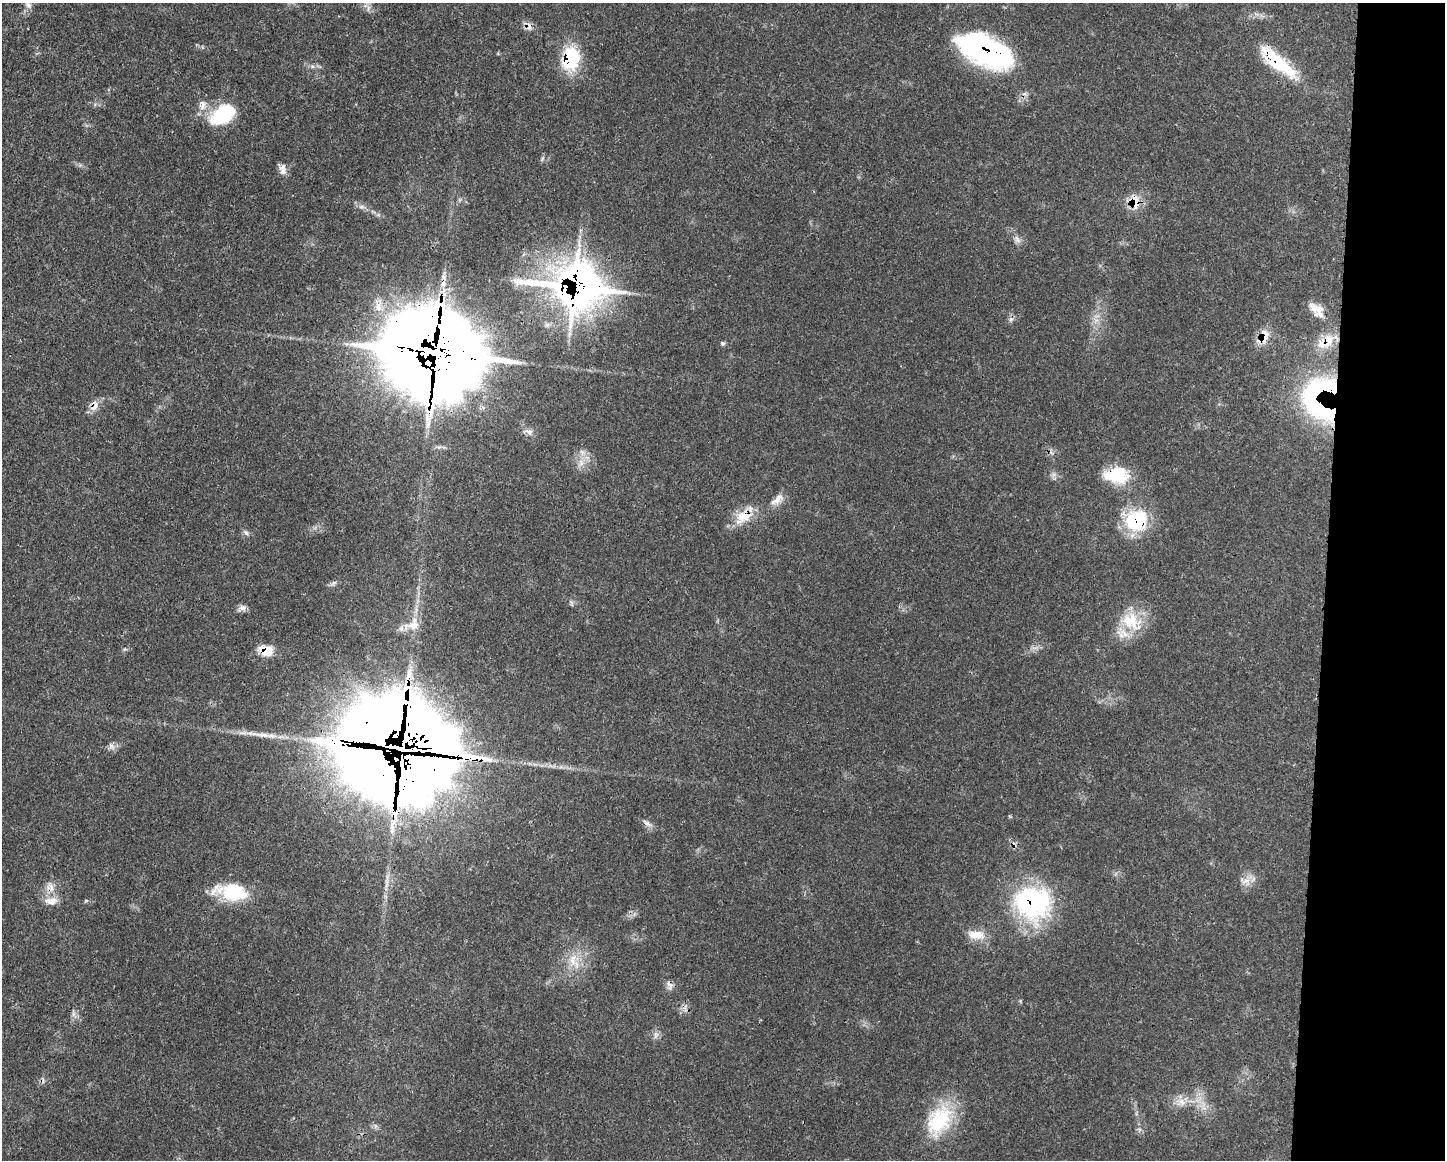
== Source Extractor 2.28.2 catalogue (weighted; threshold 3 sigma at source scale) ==
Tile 9 of 3 x 4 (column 3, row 3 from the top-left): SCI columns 3004-4446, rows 1176-2333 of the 4675 x 4660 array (HDU 1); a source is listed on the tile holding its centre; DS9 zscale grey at full resolution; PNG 1447 x 1162 px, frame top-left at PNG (2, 3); no overlay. Shown black and unused: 8% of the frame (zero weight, under 3 of 4 exposures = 2% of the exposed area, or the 3 px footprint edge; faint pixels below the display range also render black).
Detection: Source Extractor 2.28.2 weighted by HDU 2 'WHT'; one run over the whole footprint, this tile lists its part. Background 0.0771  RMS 0.0035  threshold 0.0159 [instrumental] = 3 sigma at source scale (4.5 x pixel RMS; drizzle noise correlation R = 1.50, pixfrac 1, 0.05/0.05 arcsec/px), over >= 5 px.
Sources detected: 70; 1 inside a brighter object's white glare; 2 cosmic-ray / hot-pixel residue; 1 long thin detection or spike segment (spike, bleed or trail) — not listed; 10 inside a brighter listed object's ellipse — not listed separately; the other 56 listed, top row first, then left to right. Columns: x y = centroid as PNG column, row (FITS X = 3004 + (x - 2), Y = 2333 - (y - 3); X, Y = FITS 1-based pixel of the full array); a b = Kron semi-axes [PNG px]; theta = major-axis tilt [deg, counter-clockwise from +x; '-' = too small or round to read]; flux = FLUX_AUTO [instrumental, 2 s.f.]
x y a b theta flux
28 5 11 7 -31 1.9
368 8 9 4 77 0.99
529 26 13 8 -84 2.1
985 50 60 28 -23 79
571 58 29 20 83 20
1278 62 54 15 -40 22
312 66 6 5 - 0.77
222 115 34 21 33 18
542 158 8 3 71 0.61
283 171 11 10 - 2.3
1134 201 19 14 -70 6.8
361 207 7 4 0 0.92
1017 239 13 4 -53 1.4
443 283 12 7 74 2.6
576 287 33 24 -6 330
1317 310 24 13 -44 5
1011 319 8 5 57 0.97
1096 320 7 4 18 1.1
1263 337 24 12 61 5.5
1328 340 23 16 47 7.8
722 343 6 5 - 0.65
436 353 33 23 -12 6500
1321 404 70 39 -63 72
94 406 15 12 75 3.2
427 418 15 7 -74 3
529 431 15 7 -15 1.9
581 463 12 8 66 3
1054 474 7 6 - 1.1
1117 475 27 18 -3 16
777 499 21 9 38 3.5
744 516 23 17 34 8.5
1137 520 30 26 38 21
246 533 8 6 -41 0.97
333 583 11 5 28 0.99
242 608 10 8 -7 1.6
1131 621 30 22 -45 14
414 624 20 16 72 6.2
266 650 16 12 -6 6.5
111 746 11 7 -57 1.5
405 747 30 15 8 7400
416 769 68 59 -31 3300
647 823 17 5 -32 1.7
1245 881 20 9 -22 3
50 887 15 11 -64 3.5
234 892 34 21 -8 18
51 901 19 11 1 3.8
86 901 6 4 18 0.46
1033 903 47 43 -20 48
978 935 19 14 11 5.2
573 960 22 11 82 6.2
670 984 13 7 -52 1.7
73 1014 7 5 90 1.1
655 1034 10 4 88 1.2
1181 1102 15 12 -17 3.9
1204 1108 7 5 -42 1.4
939 1120 45 28 60 24
Overlapping masked pixels (flux is a lower limit): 21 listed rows (the first 20) at x y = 529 26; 985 50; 571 58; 1278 62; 1134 201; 443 283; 576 287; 1263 337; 1328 340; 436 353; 1321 404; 94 406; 1117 475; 744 516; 1137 520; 266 650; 405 747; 416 769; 50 887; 1033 903
Unlisted compact peaks at least as high as the median listed source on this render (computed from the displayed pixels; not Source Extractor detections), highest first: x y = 571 602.